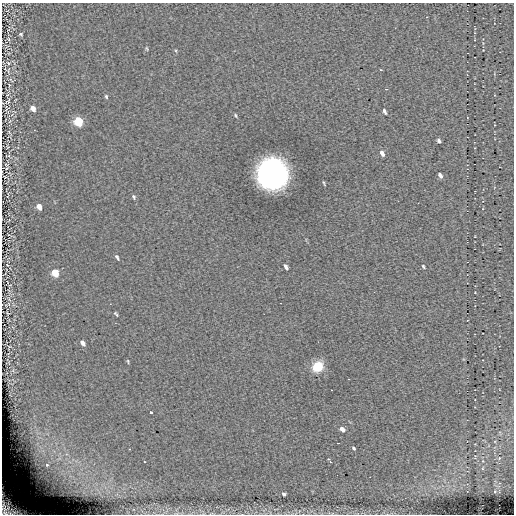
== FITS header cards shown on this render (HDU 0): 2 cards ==
NAXIS1  =                  512 / length of data axis 1
NAXIS2  =                  512 / length of data axis 2

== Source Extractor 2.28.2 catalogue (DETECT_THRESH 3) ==
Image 512 x 512 px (HDU 0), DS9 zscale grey, 1 PNG px = 1 image px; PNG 516 x 516 px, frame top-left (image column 1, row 512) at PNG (2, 3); no overlay
Background 0.0677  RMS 4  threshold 12.1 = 3 sigma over >= 5 px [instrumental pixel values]
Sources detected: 43; all 43 listed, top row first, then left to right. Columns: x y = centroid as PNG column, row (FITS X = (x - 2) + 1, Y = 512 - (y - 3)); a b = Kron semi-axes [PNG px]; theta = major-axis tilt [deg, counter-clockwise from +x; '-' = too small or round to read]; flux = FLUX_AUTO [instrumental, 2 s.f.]
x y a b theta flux
21 34 4 3 - 320
9 39 6 4 -71 340
147 48 6 3 -71 270
8 63 6 3 -53 260
381 70 4 2 - 170
386 89 3 2 - 320
106 96 5 4 - 350
8 101 11 6 68 830
33 108 5 4 - 1900
6 109 5 3 - 280
384 111 6 3 -66 520
236 115 6 3 -80 280
78 121 6 5 - 17000
439 141 4 3 - 530
382 153 6 4 -63 1000
7 168 4 3 - 250
272 174 21 20 - 80000
440 175 6 4 -58 780
6 177 3 2 - 200
134 197 6 4 -71 410
39 207 6 4 -62 1800
117 257 6 3 -57 480
423 266 4 3 - 290
286 267 6 3 -59 830
55 273 6 5 - 6300
7 313 3 2 - 210
116 314 5 3 - 330
82 343 6 4 -51 910
9 346 6 3 -19 310
128 361 6 2 -77 260
318 367 10 9 - 6300
151 413 3 3 - 1100
342 429 5 4 - 1800
338 443 2 2 - 190
354 448 4 3 - 400
129 449 2 2 - 210
42 452 19 10 -40 4800
59 459 12 6 40 1900
328 459 3 3 - 380
330 462 3 2 - 600
47 465 13 9 54 3600
284 494 4 3 - 580
9 508 24 14 -37 8300
At the frame edge (FLAGS 8, measured only in part): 1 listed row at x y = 9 508